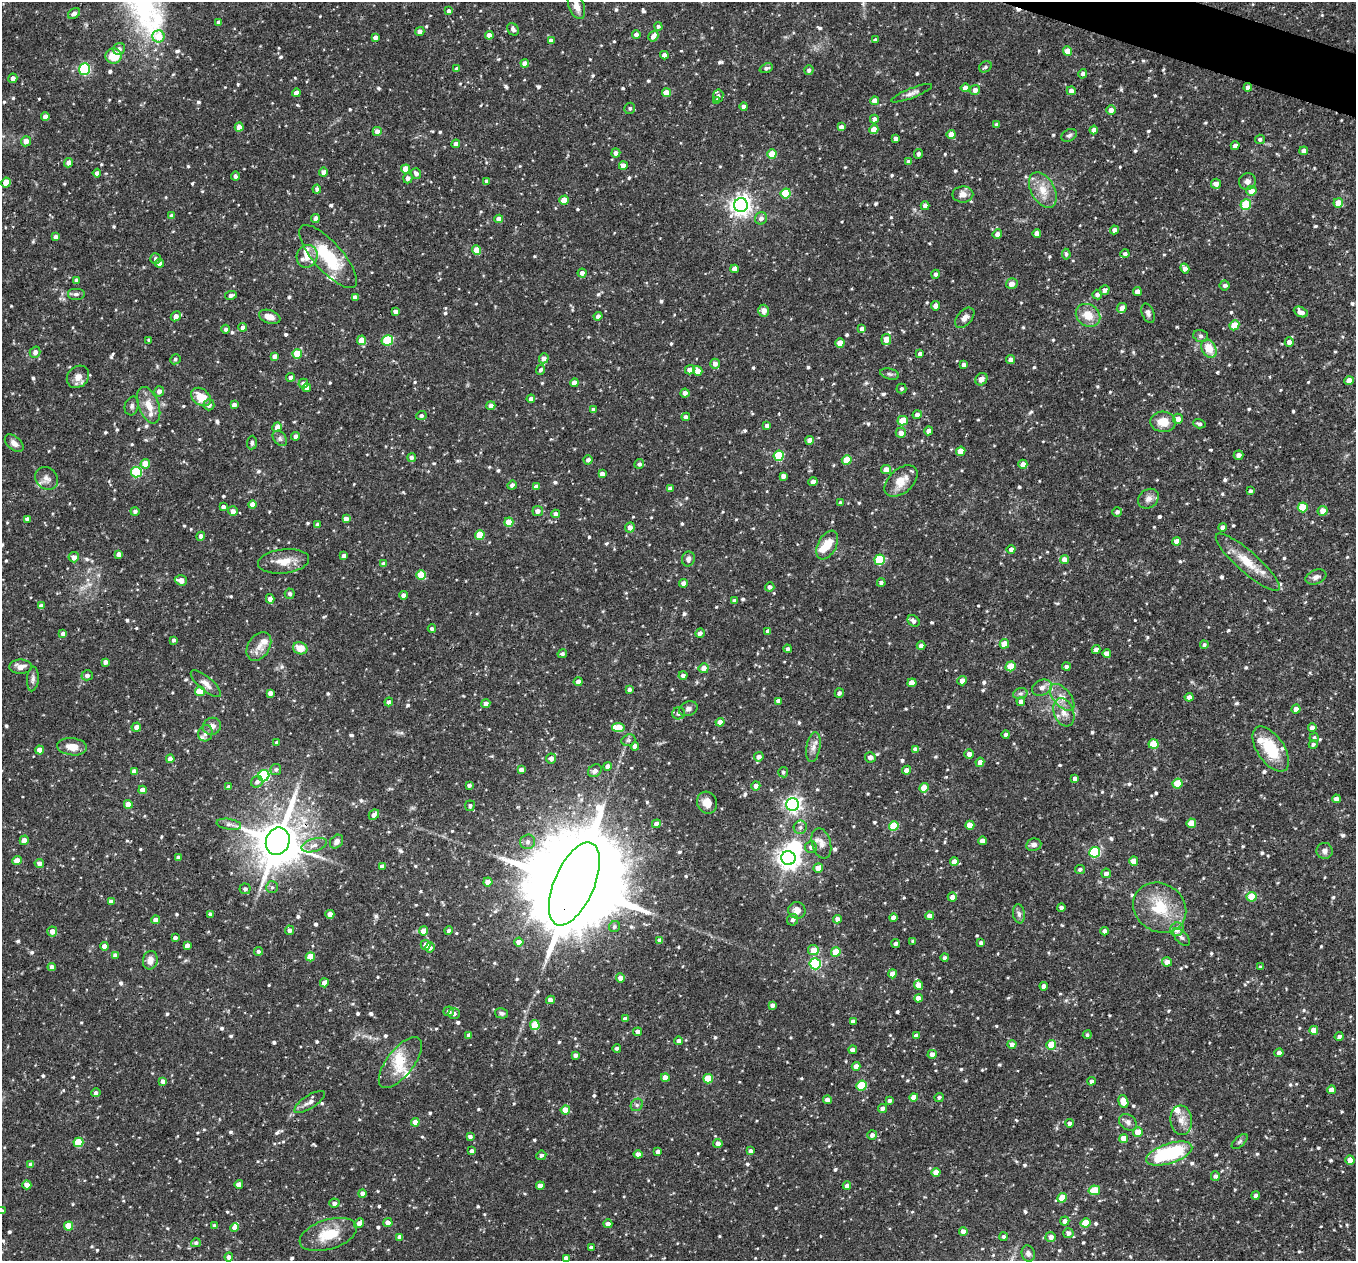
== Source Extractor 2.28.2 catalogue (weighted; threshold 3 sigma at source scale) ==
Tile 10 of 4 x 4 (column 2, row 3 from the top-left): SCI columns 1357-2710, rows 1524-2782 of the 5421 x 5435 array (HDU 1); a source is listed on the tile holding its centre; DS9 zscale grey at full resolution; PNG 1358 x 1263 px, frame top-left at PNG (2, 2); each listed source drawn as its Kron ellipse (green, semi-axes under 4 px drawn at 4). Shown black and unused: <1% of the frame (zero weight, under 2 of 3 exposures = <1% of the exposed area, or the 3 px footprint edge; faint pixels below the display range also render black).
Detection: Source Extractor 2.28.2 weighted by HDU 2 'WHT'; one run over the whole footprint, this tile lists its part. Background 0.0768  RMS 0.0052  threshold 0.0233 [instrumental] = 3 sigma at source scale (4.5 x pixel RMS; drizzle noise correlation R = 1.50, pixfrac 1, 0.05/0.05 arcsec/px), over >= 5 px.
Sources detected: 844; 1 inside a brighter object's white glare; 1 cosmic-ray / hot-pixel residue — neither listed nor drawn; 16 inside a brighter listed object's ellipse — not listed separately; of the other 826, all 500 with FLUX_AUTO >= 1.09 (the completeness limit of this list) listed and drawn (326 fainter detections not listed), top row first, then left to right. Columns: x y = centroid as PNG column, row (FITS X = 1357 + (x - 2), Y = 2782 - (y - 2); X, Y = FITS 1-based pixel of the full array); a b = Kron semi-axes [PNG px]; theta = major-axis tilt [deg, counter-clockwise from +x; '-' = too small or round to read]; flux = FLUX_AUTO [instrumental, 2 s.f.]
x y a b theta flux
576 6 14 8 -70 4.9
449 11 4 4 - 2
74 14 6 4 35 2.1
219 22 4 3 - 1.7
658 26 4 4 - 1.3
513 29 7 5 -49 1.4
420 31 4 4 - 2.5
636 34 4 4 - 2.5
489 35 4 4 - 4.4
158 36 6 6 - 8.1
653 36 6 4 55 3.5
375 37 4 4 - 2.7
875 40 4 3 - 1.3
551 41 4 4 - 3.1
119 49 6 5 - 2.1
1067 51 5 4 - 6.9
664 55 4 4 - 2.2
114 56 8 7 - 11
525 63 4 4 - 3.5
985 67 6 5 - 1.1
766 68 7 4 20 1.2
84 69 6 5 - 57
457 69 4 4 - 2.1
809 70 5 5 - 1.4
1083 74 5 4 - 1.3
13 78 5 4 - 2.4
1248 87 4 4 - 2.5
965 88 4 4 - 3.1
975 90 5 4 - 2.3
1071 91 4 4 - 2.3
296 93 4 4 - 2.4
666 93 4 4 - 6.2
912 93 22 5 22 2.5
718 96 6 5 - 1.4
717 101 4 3 - 1.7
875 101 4 4 - 4.3
744 107 4 4 - 2.4
630 108 6 5 - 1.2
1111 110 4 4 - 2.6
45 116 4 4 - 2.8
874 119 4 4 - 2.4
997 125 4 4 - 1.8
239 127 4 4 - 4.6
841 127 4 4 - 2.5
874 129 4 4 - 6.6
1094 130 4 4 - 2.6
377 131 4 4 - 3.3
951 134 4 4 - 4.4
1069 135 8 5 27 1.3
896 138 4 3 - 1.9
1260 139 5 4 - 1.4
26 141 5 5 - 3.2
456 144 4 4 - 2.3
1235 146 4 4 - 2.8
1304 151 4 4 - 2.8
616 153 4 4 - 2.3
772 154 5 4 - 13
919 154 5 4 - 1.6
909 162 4 4 - 2.5
68 163 5 4 - 2.7
623 166 4 4 - 3.9
406 169 4 4 - 7.2
324 172 4 4 - 2.6
97 173 4 4 - 1.7
416 173 5 4 - 1.8
235 176 4 4 - 1.3
408 178 5 4 - 2.2
487 181 4 4 - 1.9
1247 181 8 8 - 2.5
6 183 5 4 - 9.2
1216 184 5 5 - 3.1
317 189 4 4 - 1.3
1043 190 19 11 -61 8
1251 191 5 5 - 5.2
786 193 5 5 - 20
963 194 10 8 1 3.7
564 200 4 4 - 7.1
1338 203 5 5 - 6.3
1246 204 5 5 - 21
741 205 7 7 - 290
925 206 4 4 - 2.4
172 216 4 4 - 2.7
315 218 4 4 - 2
761 218 6 6 - 2.2
499 219 4 4 - 2.9
1114 230 4 4 - 2.4
1037 233 4 4 - 3
997 234 5 4 - 2.2
55 237 4 3 - 1.9
476 250 5 4 - 9.9
1066 254 5 4 - 1.1
1125 254 4 4 - 1.3
307 256 11 10 - 6.1
328 257 40 14 -48 28
156 259 5 5 - 1.6
159 263 4 4 - 3
1185 268 5 4 - 2.5
734 269 4 4 - 3
582 273 4 4 - 2.5
935 274 4 4 - 1.5
77 280 4 4 - 1.9
1012 284 6 5 - 3.3
1225 285 5 5 - 1.3
1105 290 5 4 - 2.7
1137 292 4 4 - 3.7
76 294 9 6 0 1.6
1097 294 5 5 - 1.8
231 295 6 4 8 2
355 297 4 4 - 2.3
935 306 5 4 - 2.6
1122 308 5 4 - 2.6
764 311 6 5 - 3.7
395 312 4 4 - 2.3
1301 312 7 5 -25 3
1148 313 10 6 -69 1.6
1088 315 13 11 -34 7.9
176 316 5 4 - 3.3
598 316 4 4 - 1.9
270 317 11 6 -19 3.8
965 318 12 7 48 2.5
1234 325 5 4 - 9.7
243 327 4 4 - 2.6
226 329 4 4 - 1.6
862 329 4 4 - 2.7
1201 336 7 5 -16 1.2
886 339 5 5 - 7.4
149 340 4 3 - 1.3
362 340 5 4 - 8.5
387 340 6 5 - 29
1289 342 5 4 - 2.5
840 343 4 4 - 6.1
1209 348 10 7 -61 8.1
35 352 5 5 - 1.9
297 354 5 4 - 11
920 354 4 4 - 1.9
275 356 4 4 - 2.5
544 358 5 4 - 2.7
175 359 5 5 - 1.1
1011 359 4 4 - 2.4
715 364 5 5 - 2.9
963 364 4 3 - 1.6
541 370 5 4 - 1.4
690 370 5 4 - 2.7
698 371 5 4 - 4.8
890 374 9 5 -15 1.2
78 377 12 10 44 4.2
290 377 4 4 - 1.5
981 379 6 5 - 2.9
1349 381 4 4 - 5.1
303 383 5 5 - 2.5
574 383 4 4 - 4.3
307 388 4 4 - 2.6
901 389 5 5 - 1.1
159 391 5 5 - 2.8
685 393 4 4 - 2.5
201 397 11 8 -38 8.9
531 399 4 4 - 2
149 405 19 10 -69 7.1
209 405 5 5 - 2.2
234 405 4 4 - 2.2
132 406 9 7 73 1.5
491 406 4 4 - 2.9
593 410 4 4 - 2
917 415 4 4 - 2.4
421 416 5 4 - 1.4
686 417 4 4 - 1.6
1178 419 5 5 - 3.2
903 421 5 4 - 12
1163 422 13 10 -5 7.5
1199 424 6 4 -17 1.4
767 426 4 4 - 2.4
277 427 5 4 - 3.5
929 431 4 4 - 2.6
901 433 5 5 - 2.9
296 436 4 4 - 2.2
280 438 9 6 -51 1.4
810 440 4 4 - 3.4
14 443 11 6 -41 2.8
252 443 7 5 86 1.2
961 451 5 4 - 8.7
1238 455 5 4 - 2.3
779 456 5 5 - 28
411 458 4 4 - 1.8
588 460 4 4 - 2
847 460 5 4 - 11
145 464 5 4 - 9
639 464 5 4 - 1.5
1023 464 4 4 - 3.3
886 470 5 4 - 4.9
136 472 5 5 - 30
602 474 4 4 - 2.4
783 476 4 4 - 2.5
46 478 12 10 -42 3
901 481 19 12 42 7.6
813 482 4 4 - 3.8
512 485 5 4 - 1.5
536 487 4 4 - 2.6
670 489 4 4 - 2.4
1250 491 4 4 - 1.2
1148 499 11 9 39 3.1
840 503 4 3 - 1.3
253 505 4 4 - 5.2
223 507 4 4 - 2.1
1303 507 5 5 - 16
135 511 4 4 - 1.5
233 511 5 4 - 2.6
538 511 5 5 - 3
1323 511 5 5 - 4
1117 512 5 5 - 1.5
556 514 4 4 - 2.8
27 519 4 3 - 1.7
346 519 4 4 - 2.6
509 522 4 4 - 11
318 525 4 4 - 2.1
630 527 5 5 - 2.7
1223 527 4 4 - 2.5
480 535 5 4 - 13
201 536 4 4 - 2.2
1177 541 4 4 - 3.9
827 545 15 9 62 7.9
1011 549 4 4 - 2.5
119 554 4 4 - 2.8
344 556 4 4 - 1.7
74 557 5 5 - 2.9
688 559 7 6 - 1.7
880 560 5 5 - 29
1065 560 4 4 - 5.1
284 561 26 12 7 8.3
1248 562 41 10 -41 12
384 564 4 4 - 1.8
421 575 5 4 - 14
1316 577 11 7 21 2.2
181 580 6 5 - 4.5
881 582 4 4 - 1.4
683 583 4 4 - 2.5
770 587 5 4 - 2
290 594 5 5 - 1.4
403 595 4 4 - 2.6
270 599 5 4 - 3.1
735 601 4 4 - 2.3
41 606 4 4 - 2.4
914 621 6 5 - 1.7
432 629 4 4 - 1.3
768 631 4 4 - 1.8
700 633 5 4 - 1.9
63 634 4 4 - 2.2
174 640 3 3 - 1.3
1004 644 5 4 - 6.6
1204 645 4 4 - 1.1
259 646 15 10 57 5.1
921 646 4 4 - 2.3
300 648 7 6 - 6.4
788 649 4 4 - 1.4
1096 649 4 4 - 2.5
1107 653 4 4 - 3.4
562 654 5 4 - 1.2
105 662 4 4 - 2.2
1011 666 5 4 - 13
21 667 11 7 -1 3.6
1066 667 4 4 - 1.6
704 668 5 5 - 3.4
87 675 6 5 - 1.9
683 675 4 4 - 1.8
33 679 12 6 85 1.8
962 681 5 4 - 3.4
578 682 4 4 - 2.6
912 683 4 4 - 5.6
206 684 19 6 -41 3.3
1042 688 10 7 22 2.5
629 689 4 4 - 1.7
200 691 5 4 - 9.9
270 693 4 4 - 2.5
839 693 5 4 - 1.6
1020 694 7 5 14 1.2
1062 697 16 8 -49 4.5
1189 697 4 4 - 2.5
778 701 4 4 - 2.5
389 702 4 4 - 1.8
1021 702 4 4 - 2.8
486 704 5 4 - 2.3
688 709 9 7 20 1.8
1296 709 4 4 - 2.8
1064 712 14 10 -70 4.7
679 713 6 6 - 1.2
720 722 4 4 - 5.6
212 726 9 8 - 2.9
136 727 5 4 - 2.7
618 728 6 4 -8 13
1312 728 4 4 - 2.7
205 733 8 7 - 2.5
1006 734 4 4 - 1.4
1314 738 4 4 - 1.2
628 740 7 5 20 1.1
277 743 4 4 - 1.2
1153 744 5 5 - 12
1313 744 4 4 - 1.2
635 746 4 4 - 3
72 747 15 8 -6 6.2
813 747 15 7 80 3.3
915 749 4 4 - 2.4
1271 749 25 13 -56 21
40 750 4 4 - 5.4
969 754 5 5 - 2.5
759 757 5 4 - 2.1
870 757 5 5 - 2.8
551 758 5 5 - 2.6
170 759 4 4 - 4
980 762 4 4 - 2.9
607 766 4 4 - 2.3
276 769 5 5 - 1.2
521 770 4 4 - 2.7
906 770 5 4 - 2.8
134 771 4 4 - 2.6
595 771 7 6 - 2.2
783 772 5 5 - 1.3
264 776 6 5 - 58
1075 778 4 4 - 2.4
257 782 6 5 - 1.7
1178 783 5 5 - 15
469 785 4 3 - 1.4
756 786 4 4 - 2.4
229 787 4 4 - 2.3
924 788 5 4 - 8.8
143 790 4 4 - 4.1
1336 799 4 4 - 2.9
707 803 11 10 - 4.3
128 804 4 4 - 7.2
793 805 6 6 - 170
470 806 5 5 - 1.1
374 815 6 4 43 3
1191 823 5 4 - 8.6
229 824 12 5 -9 2
656 824 4 4 - 2.6
970 825 4 4 - 6.2
894 826 5 5 - 19
800 827 7 6 - 1.6
24 840 5 4 - 3
278 841 14 11 70 2200
982 841 4 4 - 3.1
336 842 7 6 - 2.2
528 842 7 7 - 1.9
821 843 16 9 -74 3.8
314 845 13 6 15 3.1
1034 845 8 6 9 2.1
811 847 6 6 - 1.8
1325 851 8 8 - 2.2
1095 852 5 5 - 42
178 858 4 4 - 1.9
788 858 7 7 - 340
17 861 4 4 - 6.1
1134 861 4 4 - 5.2
954 862 4 4 - 4.4
39 863 5 4 - 2.7
382 866 4 4 - 2.3
818 868 5 4 - 5.7
1080 869 5 4 - 1.2
1106 873 5 4 - 2.4
488 882 4 4 - 5.5
574 884 44 20 67 18000
272 887 6 6 - 1.1
245 889 5 5 - 1.3
952 897 4 4 - 2.5
1252 897 5 5 - 16
111 902 4 4 - 2.6
1061 907 4 3 - 1.5
1160 908 27 24 -34 20
797 910 9 8 - 4.5
210 914 4 4 - 1.5
330 914 4 4 - 2.9
1019 914 9 6 -81 1.7
930 916 4 4 - 3.1
893 917 4 4 - 3.1
838 919 4 4 - 2.5
156 920 4 4 - 3
793 920 6 5 - 1.8
614 927 6 5 - 1.1
1177 929 7 6 - 4.1
290 930 4 4 - 2.1
449 930 4 4 - 1.3
52 931 5 5 - 3.5
424 931 4 4 - 7
1105 931 4 4 - 2.5
1181 937 11 6 -47 1.5
175 938 4 3 - 1.7
660 940 4 4 - 2.7
913 941 3 3 - 1.1
519 942 5 4 - 3.8
981 943 4 3 - 1.2
896 944 4 4 - 1.8
426 945 5 5 - 3.8
104 946 4 4 - 2.7
187 946 4 4 - 2.5
430 947 5 4 - 2.4
813 950 5 5 - 6.6
258 951 4 4 - 1.3
836 952 5 4 - 13
115 955 4 4 - 2.4
310 957 4 4 - 13
945 957 4 4 - 1.1
150 960 9 7 78 3.8
1167 962 5 4 - 3.4
815 964 5 5 - 62
52 967 4 4 - 2.3
1260 967 3 3 - 1.2
892 974 4 4 - 5.1
620 978 4 4 - 3
324 983 4 4 - 2.8
918 985 4 4 - 4.9
1044 986 4 4 - 2.8
918 998 4 4 - 3.6
551 1000 4 4 - 2.9
772 1005 4 3 - 1.8
449 1011 5 5 - 1.6
502 1013 7 5 -14 1.3
454 1014 6 5 - 1.6
625 1019 4 4 - 2.5
853 1021 4 4 - 2.2
535 1025 5 5 - 17
1314 1030 4 4 - 6.4
638 1032 4 4 - 2.2
469 1035 4 4 - 2.7
1087 1035 4 4 - 1.1
916 1036 4 4 - 2.3
1339 1036 4 3 - 1.5
679 1041 4 4 - 2.3
1012 1044 4 4 - 2.5
1051 1045 5 4 - 10
617 1048 4 4 - 1.2
853 1050 4 4 - 2.4
1279 1053 4 4 - 1.7
932 1054 4 4 - 3.2
575 1055 4 4 - 1.9
400 1063 30 13 52 12
856 1066 4 4 - 3.1
665 1078 4 4 - 4.5
708 1079 5 4 - 14
163 1081 4 4 - 2.8
1091 1081 4 4 - 1.8
862 1086 5 5 - 22
1331 1090 4 4 - 3.2
96 1093 5 4 - 1.6
914 1097 4 4 - 5.9
939 1097 4 4 - 1.1
827 1100 4 4 - 3.2
890 1101 4 4 - 1.4
310 1102 17 6 33 2.9
1123 1102 6 5 - 6.9
637 1105 6 5 - 1.2
882 1108 4 4 - 2.4
565 1110 4 4 - 7.6
1181 1120 14 11 -84 5
415 1122 4 4 - 5.7
1128 1122 10 7 -38 2.1
1069 1123 4 4 - 1.6
1138 1132 5 5 - 6.3
872 1135 5 5 - 1.9
470 1137 4 4 - 1.5
1124 1138 4 4 - 6.3
78 1142 5 5 - 20
1240 1142 9 5 41 1.1
718 1143 4 4 - 2.7
472 1151 4 4 - 2
751 1151 4 4 - 2.2
658 1152 4 4 - 2.5
1169 1153 24 10 18 45
638 1154 4 4 - 2.6
541 1155 5 4 - 1.7
1350 1160 4 4 - 3.7
31 1164 4 4 - 2.2
936 1173 4 4 - 5.6
1215 1176 5 4 - 1.5
239 1184 4 4 - 3
27 1185 4 4 - 4.7
540 1186 4 4 - 3.6
847 1186 4 4 - 2.3
1094 1190 6 4 13 14
362 1193 4 4 - 2.5
1256 1195 4 4 - 1.3
1062 1198 5 4 - 10
334 1203 5 4 - 1.9
2 1211 4 4 - 1.5
1065 1221 4 4 - 2.3
359 1223 5 4 - 2.8
388 1223 4 4 - 3.3
1086 1223 5 4 - 11
608 1224 4 4 - 2.6
69 1226 5 4 - 12
215 1226 4 4 - 1.5
235 1228 4 4 - 3
963 1231 4 4 - 3.1
1068 1233 5 5 - 2.1
328 1234 29 15 18 14
400 1237 4 4 - 3.2
1004 1237 4 4 - 1.3
1051 1237 5 5 - 3.3
196 1243 5 4 - 1.3
591 1248 4 4 - 1.5
1028 1253 8 6 -73 1.8
229 1257 4 4 - 2.1
566 1258 4 4 - 2.2
Overlapping masked pixels (flux is a lower limit): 3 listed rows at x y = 1248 87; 278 841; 574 884
Isophote crosses this tile's border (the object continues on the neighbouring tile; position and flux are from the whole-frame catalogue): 1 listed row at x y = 2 1211